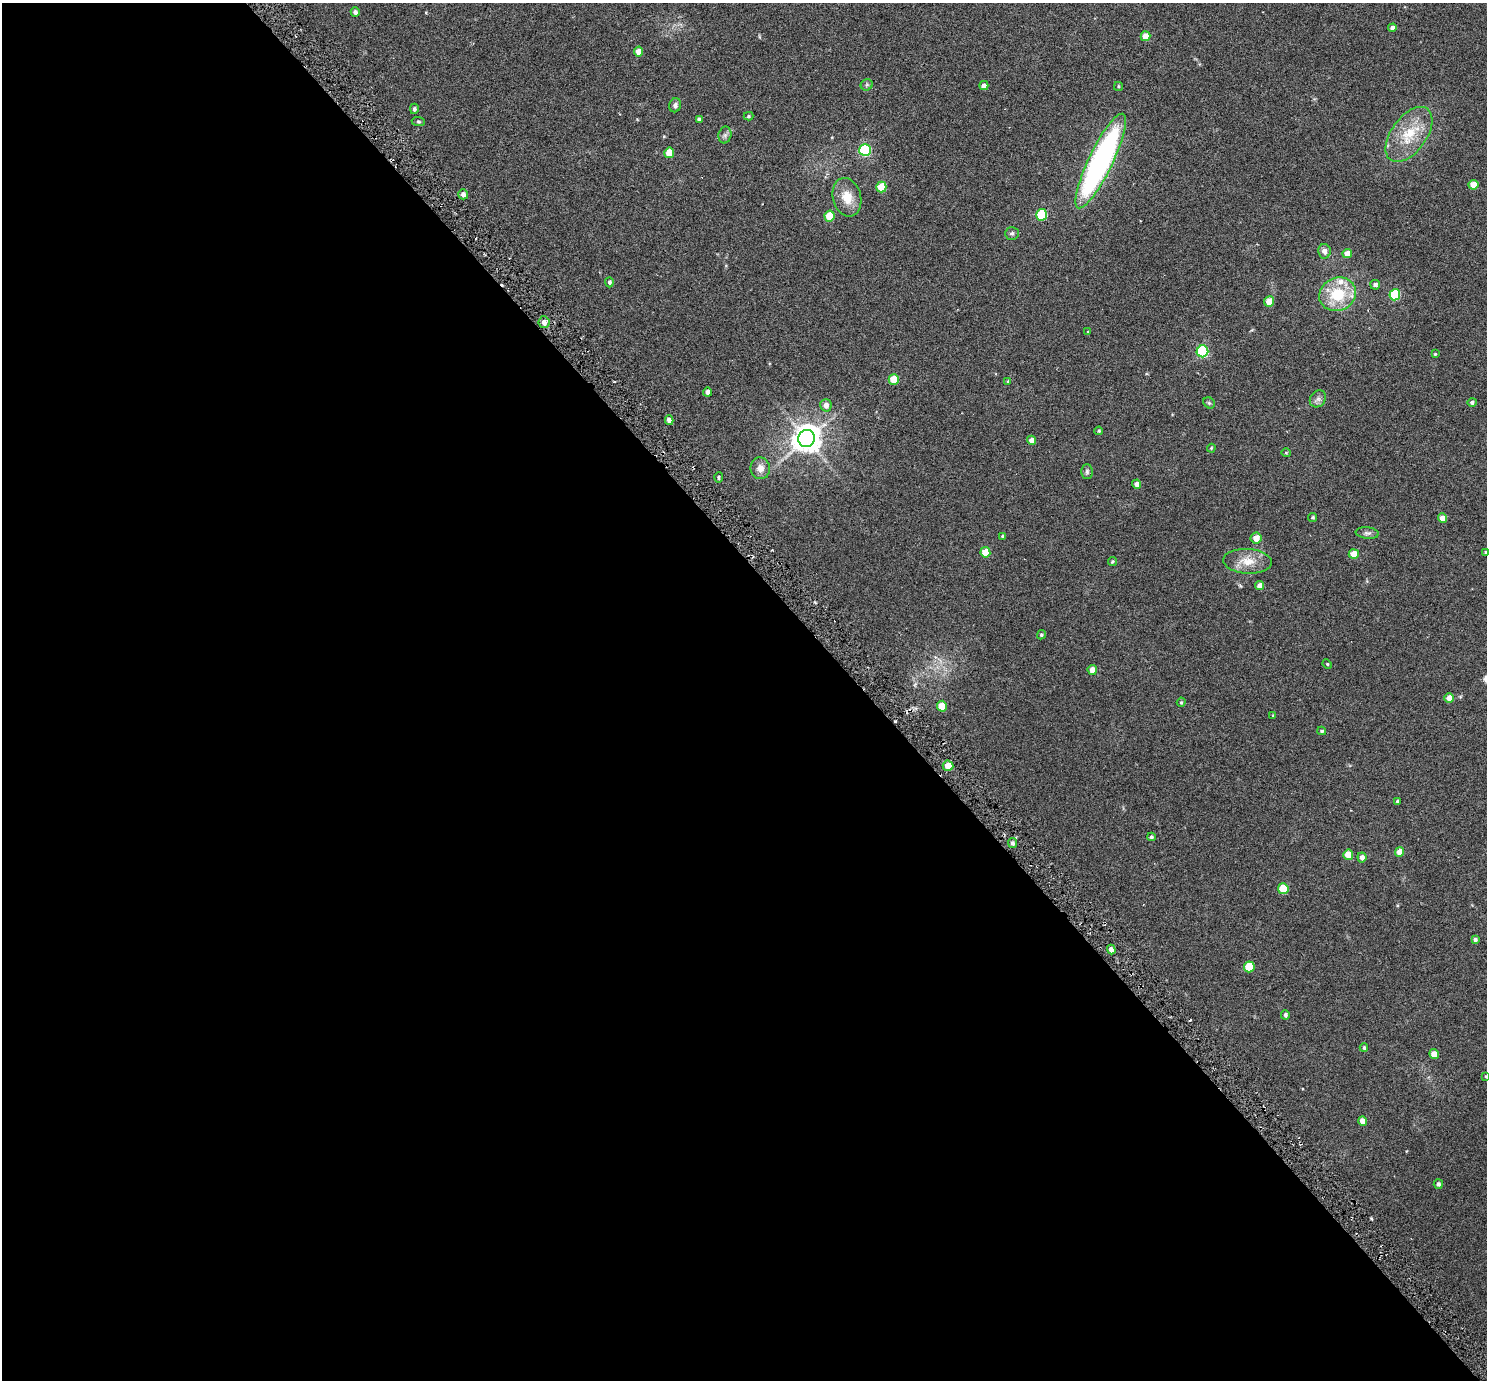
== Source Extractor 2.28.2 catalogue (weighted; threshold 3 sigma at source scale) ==
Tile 9 of 4 x 4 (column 1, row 3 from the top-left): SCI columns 67-1551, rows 1589-2966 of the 6069 x 6069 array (HDU 1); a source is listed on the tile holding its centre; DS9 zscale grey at full resolution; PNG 1489 x 1382 px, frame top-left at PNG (2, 3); each listed source drawn as its Kron ellipse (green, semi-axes under 4 px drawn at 4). Shown black and unused: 58% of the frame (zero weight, under 3 of 6 exposures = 3% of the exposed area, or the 3 px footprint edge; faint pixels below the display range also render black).
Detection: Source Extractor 2.28.2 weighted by HDU 2 'WHT'; one run over the whole footprint, this tile lists its part. Background 0.0263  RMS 0.0071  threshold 0.029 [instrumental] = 3 sigma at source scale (4.09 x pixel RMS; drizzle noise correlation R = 1.36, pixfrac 0.8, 0.05/0.05 arcsec/px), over >= 5 px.
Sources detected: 90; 1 cosmic-ray / hot-pixel residue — neither listed nor drawn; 1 inside a brighter listed object's ellipse — not listed separately; the other 88 listed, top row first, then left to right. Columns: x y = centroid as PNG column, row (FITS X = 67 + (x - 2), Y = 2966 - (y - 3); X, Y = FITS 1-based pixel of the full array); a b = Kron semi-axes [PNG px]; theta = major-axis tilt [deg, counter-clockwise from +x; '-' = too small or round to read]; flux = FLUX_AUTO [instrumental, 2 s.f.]
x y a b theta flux
355 12 5 4 - 1.8
1392 28 4 4 - 2.6
1145 36 5 5 - 8.8
639 52 5 4 - 5.7
867 85 6 5 - 1
984 85 4 4 - 2.7
1118 86 4 3 - 0.66
675 105 7 6 - 1.8
414 109 5 4 - 1.2
748 116 5 4 - 0.86
699 119 4 4 - 1.6
418 121 7 4 -6 0.8
1409 134 31 17 54 20
725 135 8 6 77 1.8
865 150 6 6 - 66
669 153 5 5 - 11
1101 161 52 12 64 160
1473 185 5 5 - 9.1
881 187 5 5 - 16
463 194 5 5 - 2.2
847 197 19 14 -74 10
1042 215 6 5 - 37
829 216 5 5 - 16
1012 233 7 6 - 1.2
1324 251 7 6 - 2.5
1347 253 5 4 - 5.7
609 282 5 4 - 1.2
1375 285 5 5 - 2.1
1338 294 19 16 23 24
1395 295 5 5 - 31
1269 301 5 5 - 8.1
544 322 6 5 - 2.8
1088 332 4 3 - 0.59
1202 351 6 5 - 61
1435 354 3 3 - 0.62
894 379 5 5 - 12
1008 381 4 4 - 0.64
707 392 4 4 - 2.4
1318 399 9 7 52 2.3
1472 402 5 4 - 1.4
1209 403 6 5 - 0.92
826 405 6 5 - 3.5
669 420 5 4 - 2.8
1099 431 4 3 - 0.63
807 438 8 8 - 810
1032 440 5 4 - 3.5
1211 448 4 3 - 0.6
1286 453 4 4 - 0.59
760 468 11 10 - 4.5
1087 472 7 5 89 1.2
719 477 5 3 - 0.78
1137 484 4 4 - 2.6
1313 517 4 4 - 0.9
1442 518 5 4 - 6.2
1367 533 11 5 -6 1.7
1002 536 4 3 - 0.68
1256 538 5 5 - 5.8
985 552 5 5 - 9.9
1486 552 4 4 - 0.9
1354 554 5 5 - 7.8
1112 561 4 4 - 0.8
1248 561 24 12 -3 9.7
1260 586 4 4 - 4.2
1041 635 5 4 - 0.96
1327 664 5 4 - 0.64
1092 670 5 4 - 4.4
1449 698 5 4 - 5.7
1181 702 5 4 - 0.72
942 706 5 5 - 11
1273 715 4 3 - 0.53
1322 731 4 3 - 0.92
948 766 5 5 - 6.8
1398 801 4 3 - 1.3
1151 837 4 4 - 1.1
1012 843 5 4 - 1.8
1399 852 5 4 - 6.4
1348 855 5 5 - 12
1362 857 5 4 - 2.6
1283 889 5 5 - 21
1475 940 4 4 - 1.4
1111 949 5 4 - 3
1249 967 5 5 - 18
1285 1015 5 4 - 1.2
1364 1048 4 3 - 0.98
1434 1054 5 4 - 6.8
1486 1076 4 4 - 0.51
1363 1121 5 4 - 4.9
1438 1184 5 4 - 1.5
Isophote crosses this tile's border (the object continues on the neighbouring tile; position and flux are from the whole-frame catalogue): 2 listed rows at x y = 1486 552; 1486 1076